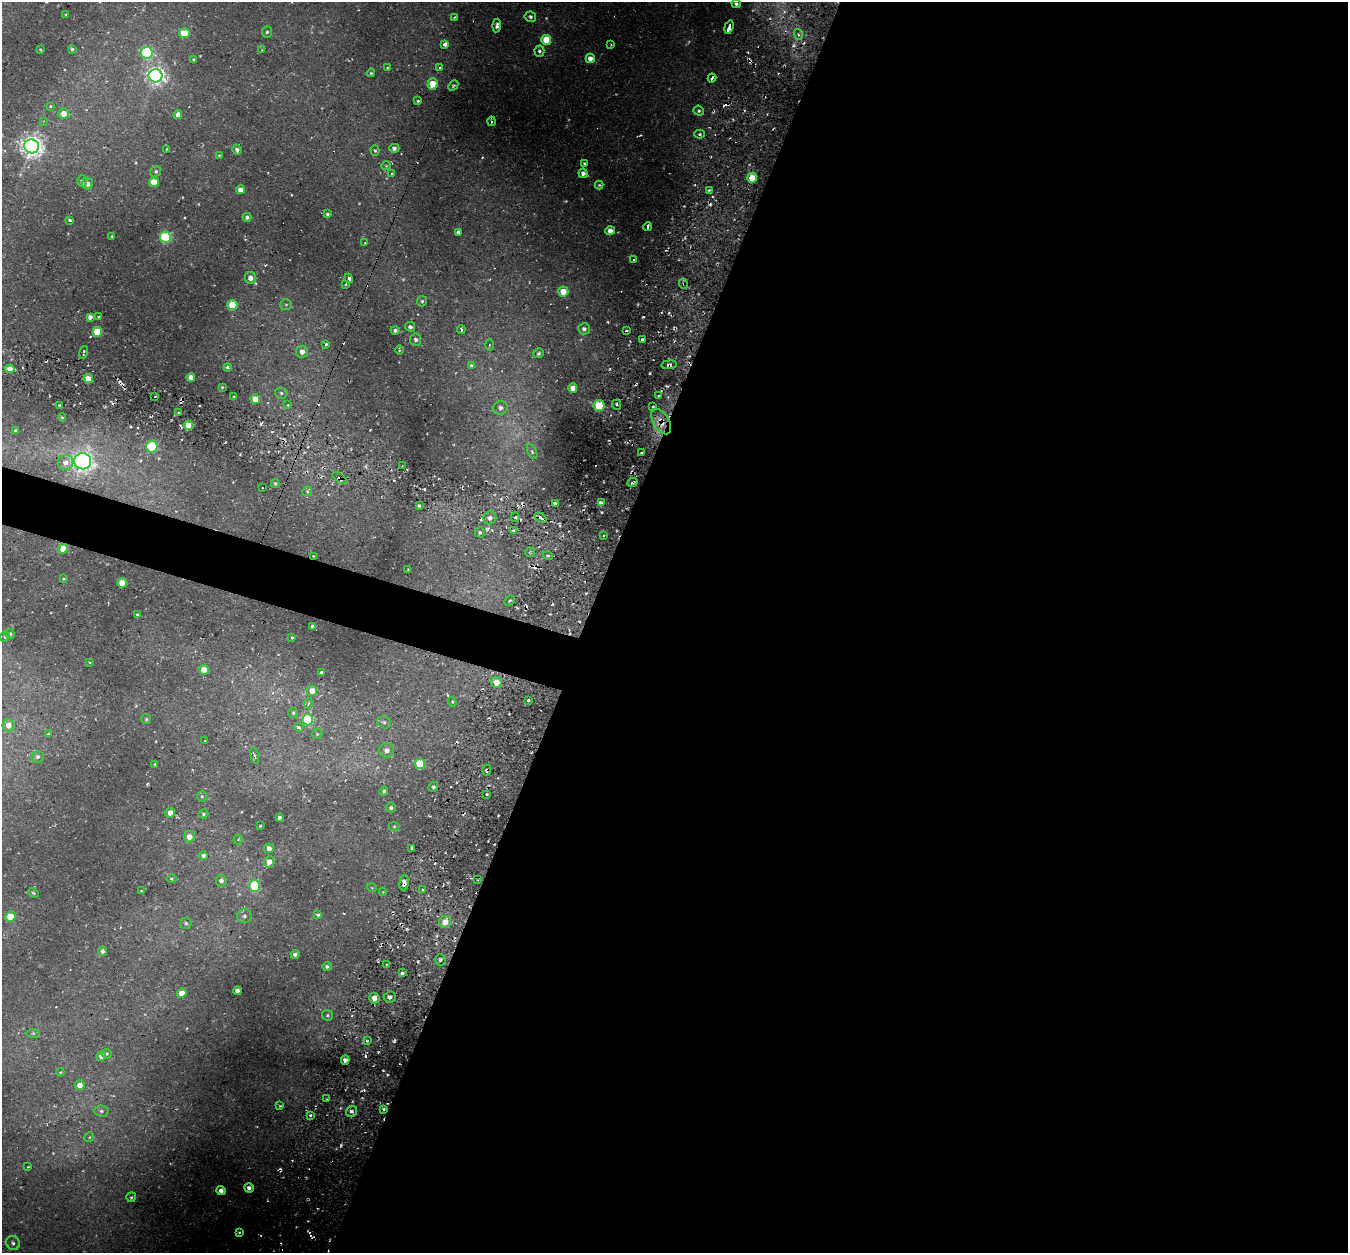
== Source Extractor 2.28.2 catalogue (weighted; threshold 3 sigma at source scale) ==
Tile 12 of 4 x 4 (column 4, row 3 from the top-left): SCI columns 4104-5449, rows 1509-2759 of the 5486 x 5531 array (HDU 1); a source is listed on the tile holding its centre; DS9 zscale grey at full resolution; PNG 1350 x 1255 px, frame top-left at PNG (2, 2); each listed source drawn as its Kron ellipse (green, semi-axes under 4 px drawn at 4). Shown black and unused: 59% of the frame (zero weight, under 2 of 3 exposures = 6% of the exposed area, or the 3 px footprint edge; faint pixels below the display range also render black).
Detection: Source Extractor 2.28.2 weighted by HDU 2 'WHT'; one run over the whole footprint, this tile lists its part. Background 0.0339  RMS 0.005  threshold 0.0223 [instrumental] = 3 sigma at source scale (4.5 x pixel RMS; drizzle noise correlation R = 1.50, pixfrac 1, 0.05/0.05 arcsec/px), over >= 5 px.
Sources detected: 260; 4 too faint to see at this stretch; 28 cosmic-ray / hot-pixel residue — neither listed nor drawn; the other 228 listed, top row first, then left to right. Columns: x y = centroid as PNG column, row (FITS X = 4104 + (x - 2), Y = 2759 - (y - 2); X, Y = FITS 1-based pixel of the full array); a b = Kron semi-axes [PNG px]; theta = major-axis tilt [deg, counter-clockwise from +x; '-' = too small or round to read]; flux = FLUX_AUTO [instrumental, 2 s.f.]
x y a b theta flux
736 4 5 4 - 1.4
66 15 3 2 - 0.44
455 17 4 2 - 0.33
530 17 6 5 - 1.4
497 25 7 4 84 1.5
729 27 7 3 72 14
267 32 5 5 - 0.86
184 33 5 5 - 13
798 34 5 3 - 0.92
546 40 5 5 - 15
445 44 3 3 - 30
611 44 4 3 - 0.39
40 49 3 2 - 0.36
72 49 4 3 - 0.8
262 50 3 3 - 0.43
539 51 5 5 - 1.1
147 53 6 5 - 52
590 58 5 4 - 3.7
194 60 3 3 - 0.62
439 67 4 3 - 0.53
387 68 3 2 - 0.34
371 73 4 3 - 0.54
156 76 7 6 - 190
712 78 4 3 - 2.8
432 84 5 5 - 12
453 85 6 4 47 0.74
418 101 4 3 - 0.58
50 106 3 3 - 0.67
699 111 5 5 - 0.86
64 114 5 5 - 5.6
178 115 4 4 - 2.8
44 121 4 4 - 0.42
491 121 5 3 - 1
700 134 5 4 - 0.75
32 146 7 7 - 300
394 148 5 4 - 1.5
166 149 3 2 - 0.61
237 150 5 5 - 1.4
375 151 5 4 - 0.69
219 155 4 3 - 0.4
584 163 3 2 - 0.53
386 166 4 4 - 0.51
156 171 6 5 - 1
392 173 4 3 - 0.41
583 173 5 4 - 2.5
752 178 5 5 - 13
82 181 6 5 - 0.9
154 182 5 4 - 9.3
88 184 5 5 - 2.5
599 185 4 4 - 0.61
240 190 4 4 - 2.7
709 190 3 2 - 0.58
327 214 3 3 - 0.85
247 217 4 4 - 1.2
70 220 4 3 - 0.96
648 227 4 3 - 1.7
610 231 4 4 - 3.4
458 232 4 4 - 1.6
112 236 3 2 - 0.42
165 237 5 5 - 47
365 243 2 2 - 0.44
634 260 3 2 - 0.71
251 278 6 5 - 3.4
349 278 5 3 - 4.1
345 284 3 2 - 0.56
684 284 5 3 - 0.68
563 292 5 5 - 7.9
422 301 5 5 - 0.97
232 305 5 5 - 16
286 305 6 5 - 0.83
90 317 4 4 - 1.7
99 317 3 2 - 0.41
410 327 5 4 - 1.2
584 329 6 5 - 1.8
395 330 4 4 - 1.1
461 330 4 4 - 0.78
626 330 4 2 - 0.52
97 332 5 5 - 17
416 340 6 5 - 1.3
642 340 3 3 - 0.77
326 344 3 3 - 3.2
489 345 6 4 90 0.62
399 350 5 3 - 0.49
84 352 6 3 76 1.4
302 352 6 6 - 3.7
539 353 5 5 - 0.9
471 365 4 3 - 2.3
669 365 8 3 7 1.3
228 367 4 4 - 0.99
10 369 5 4 - 4
191 377 4 4 - 4.4
88 379 5 4 - 8.1
222 387 3 3 - 0.4
573 388 4 4 - 4.2
281 393 6 5 - 1.1
155 396 3 2 - 0.37
658 396 3 3 - 0.63
234 397 4 2 - 0.34
255 399 5 4 - 6.1
60 405 3 2 - 0.54
288 405 3 3 - 1.1
617 405 5 3 - 0.93
599 406 5 5 - 22
653 407 4 3 - 0.56
500 408 7 6 - 1.8
178 412 3 2 - 0.85
62 417 4 2 - 0.4
661 422 14 8 -59 7
188 425 4 4 - 7.4
16 431 4 4 - 1.2
152 447 5 5 - 39
532 452 8 3 -64 0.71
642 452 3 2 - 0.66
83 461 8 8 - 220
66 463 8 7 - 3
402 466 2 2 - 0.4
340 478 9 4 -34 1.7
633 482 5 2 - 1.1
275 484 4 3 - 0.77
262 487 3 2 - 0.77
307 491 5 4 - 0.67
601 503 4 4 - 1.8
555 504 3 3 - 1.1
419 506 3 3 - 0.83
515 517 5 4 - 0.84
490 518 7 6 - 2.1
541 518 6 4 -36 2.2
513 530 3 2 - 0.82
480 532 5 5 - 0.96
603 536 3 2 - 0.49
63 549 5 4 - 7.7
530 552 5 5 - 0.55
313 556 3 3 - 0.75
548 556 5 3 - 0.56
408 570 3 3 - 0.39
64 579 4 2 - 0.42
122 583 4 4 - 10
509 601 6 3 43 0.55
138 615 4 3 - 0.9
313 626 4 4 - 1.9
10 634 5 4 - 0.8
5 637 5 4 - 0.67
292 638 3 3 - 0.51
90 662 4 3 - 0.34
204 670 5 5 - 7
321 673 3 3 - 10
497 683 5 5 - 5.7
312 691 5 5 - 6
528 700 3 3 - 2.8
452 702 5 4 - 0.53
308 703 5 4 - 0.96
293 713 5 5 - 0.76
146 719 5 5 - 0.64
308 720 5 5 - 38
384 722 7 5 -23 1.2
8 725 6 6 - 3.7
299 727 4 3 - 1.9
49 734 4 3 - 0.62
317 734 5 5 - 0.64
205 741 3 2 - 0.31
387 750 7 7 - 2.6
254 756 8 3 -74 0.76
38 757 6 6 - 1.2
155 764 3 3 - 1.9
420 764 5 5 - 26
487 770 5 4 - 1.1
433 787 5 4 - 1.2
384 791 5 4 - 0.86
487 794 3 2 - 0.54
202 796 5 4 - 0.67
391 808 5 5 - 1
170 813 5 5 - 3.1
203 814 5 4 - 0.81
279 817 3 3 - 1.2
260 826 3 2 - 0.42
394 826 5 5 - 0.6
189 837 5 5 - 4
238 840 5 4 - 0.63
269 848 5 5 - 2.2
411 848 4 3 - 4.2
203 856 4 4 - 1.6
269 862 5 5 - 3.8
172 879 5 4 - 0.57
477 880 3 3 - 0.49
221 881 6 5 - 1.8
404 883 8 4 83 2.2
254 886 6 5 - 28
372 888 5 3 - 0.36
423 890 4 3 - 0.62
141 891 4 3 - 0.45
383 892 4 4 - 0.38
34 893 5 3 - 0.73
318 915 4 3 - 0.79
10 916 5 5 - 12
244 916 7 7 - 1.4
445 922 6 6 - 5.7
186 923 6 5 - 0.9
103 951 5 4 - 1.5
295 954 4 4 - 1.2
440 960 5 5 - 1.2
386 964 2 2 - 0.38
327 966 5 4 - 1
402 973 4 3 - 2.4
237 991 4 4 - 2
182 993 5 4 - 4.9
390 997 6 5 - 1.8
374 998 5 5 - 3.5
327 1015 5 5 - 0.92
33 1033 7 4 1 0.87
367 1041 3 2 - 0.59
107 1054 5 5 - 0.76
101 1056 5 4 - 2.6
345 1060 4 4 - 2.3
60 1072 4 3 - 0.43
80 1085 5 5 - 3.7
327 1099 3 2 - 0.43
280 1106 3 3 - 0.41
384 1109 4 3 - 0.79
101 1111 7 5 -2 1.1
351 1111 6 5 - 1.6
310 1115 3 3 - 0.97
89 1137 5 4 - 0.61
28 1167 3 2 - 0.41
249 1188 4 4 - 2
221 1191 4 4 - 2.6
131 1197 5 4 - 0.67
239 1232 3 3 - 0.6
13 1243 7 6 - 1.5
Overlapping masked pixels (flux is a lower limit): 9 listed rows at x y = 752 178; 684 284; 669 365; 661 422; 340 478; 633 482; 313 556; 487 770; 404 883